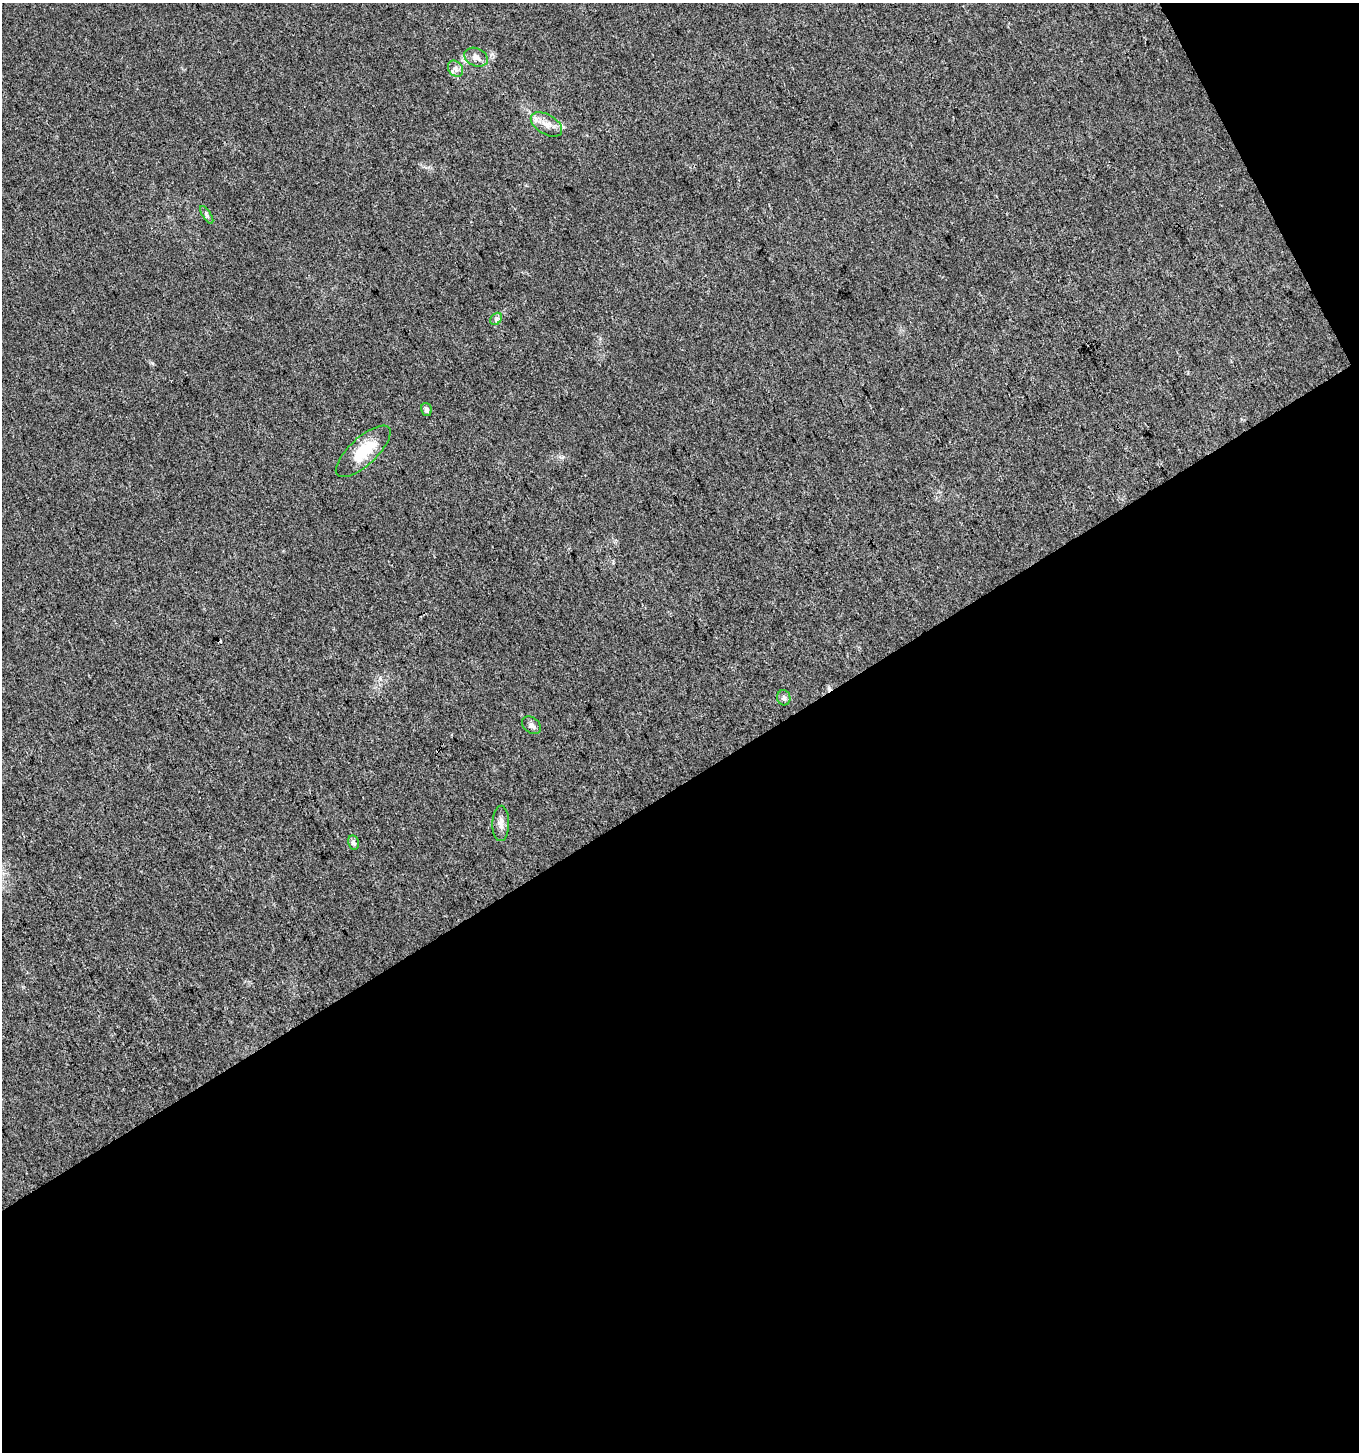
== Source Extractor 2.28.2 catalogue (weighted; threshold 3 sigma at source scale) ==
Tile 4 of 2 x 2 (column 2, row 2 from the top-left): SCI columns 1419-2775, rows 3-1452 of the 2855 x 2902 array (HDU 1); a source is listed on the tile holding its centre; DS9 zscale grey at full resolution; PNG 1361 x 1454 px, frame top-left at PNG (2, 3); each listed source drawn as its Kron ellipse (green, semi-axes under 4 px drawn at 4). Shown black and unused: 48% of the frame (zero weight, under 3 of 4 exposures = <1% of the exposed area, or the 3 px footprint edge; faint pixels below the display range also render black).
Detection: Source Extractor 2.28.2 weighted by HDU 2 'WHT'; one run over the whole footprint, this tile lists its part. Background 0.0231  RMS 0.0045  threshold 0.0201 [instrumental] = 3 sigma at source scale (4.5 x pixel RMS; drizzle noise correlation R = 1.50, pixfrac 1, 0.0396/0.0396 arcsec/px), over >= 5 px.
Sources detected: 13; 2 cosmic-ray / hot-pixel residue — neither listed nor drawn; the other 11 listed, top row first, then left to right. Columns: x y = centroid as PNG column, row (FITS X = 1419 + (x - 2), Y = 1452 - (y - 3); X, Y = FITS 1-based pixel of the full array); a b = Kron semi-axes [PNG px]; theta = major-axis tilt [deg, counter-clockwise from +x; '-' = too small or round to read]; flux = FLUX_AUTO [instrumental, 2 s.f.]
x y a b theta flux
476 57 12 9 -23 2.6
455 69 9 7 -54 1.9
546 124 17 10 -31 4.4
207 215 10 3 -58 0.92
496 319 7 5 47 1.1
426 409 7 5 -74 1.6
363 451 35 13 43 14
784 698 7 6 - 1.3
531 725 10 7 -38 1.8
501 823 18 8 89 2.9
353 843 7 5 -78 1.6
Unlisted compact peaks at least as high as the median listed source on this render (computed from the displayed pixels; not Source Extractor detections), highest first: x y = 152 363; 380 679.